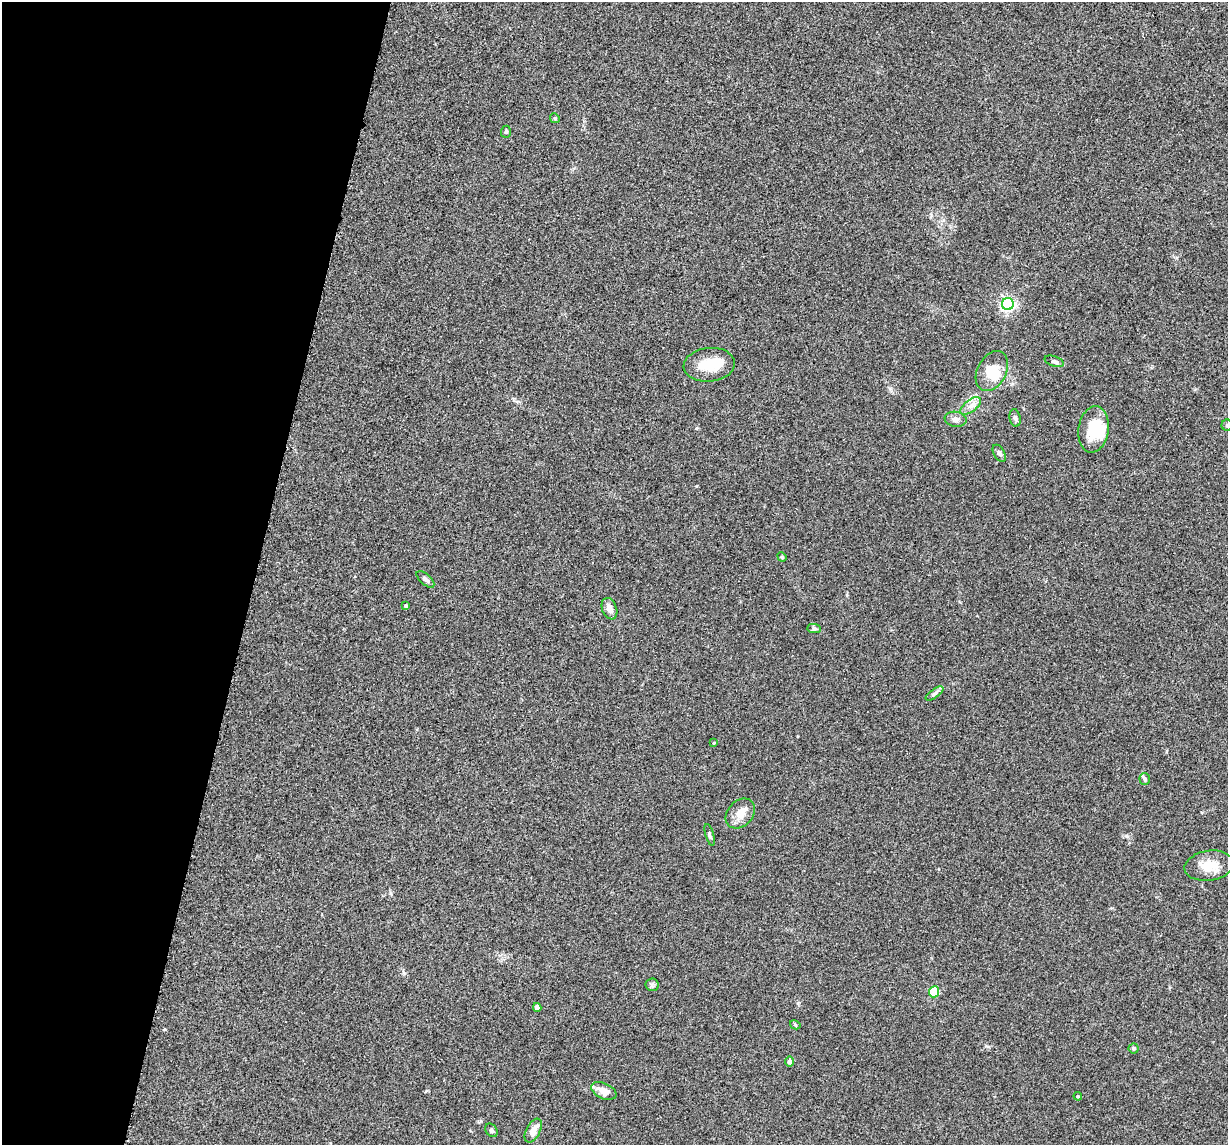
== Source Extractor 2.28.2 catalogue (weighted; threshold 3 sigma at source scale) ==
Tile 9 of 4 x 4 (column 1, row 3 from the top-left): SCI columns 34-1259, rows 1380-2522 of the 4974 x 5163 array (HDU 1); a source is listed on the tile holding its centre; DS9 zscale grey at full resolution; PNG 1230 x 1147 px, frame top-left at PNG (2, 2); each listed source drawn as its Kron ellipse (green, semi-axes under 4 px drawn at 4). Shown black and unused: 21% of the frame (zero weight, under 3 of 5 exposures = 6% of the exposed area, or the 3 px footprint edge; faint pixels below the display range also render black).
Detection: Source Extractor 2.28.2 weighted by HDU 2 'WHT'; one run over the whole footprint, this tile lists its part. Background 0.0377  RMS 0.0053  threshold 0.0237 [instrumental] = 3 sigma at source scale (4.5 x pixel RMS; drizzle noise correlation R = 1.50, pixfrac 1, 0.05/0.05 arcsec/px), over >= 5 px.
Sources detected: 37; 3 inside a brighter object's white glare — neither listed nor drawn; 1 inside a brighter listed object's ellipse — not listed separately; the other 33 listed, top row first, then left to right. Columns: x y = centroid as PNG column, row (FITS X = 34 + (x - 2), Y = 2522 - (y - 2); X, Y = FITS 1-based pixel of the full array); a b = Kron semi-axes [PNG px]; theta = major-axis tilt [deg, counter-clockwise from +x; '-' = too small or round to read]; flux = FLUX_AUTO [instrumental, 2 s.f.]
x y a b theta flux
555 118 5 4 - 0.65
506 132 6 5 - 0.77
1008 304 6 6 - 130
1054 361 10 5 -19 1.2
709 365 25 17 5 12
992 371 21 14 61 9.8
971 406 12 6 37 2.7
1015 418 9 5 -81 1.2
956 419 11 7 -7 2.1
1227 425 5 5 - 0.78
1094 429 23 15 82 15
999 453 9 5 -60 1.3
782 557 5 4 - 0.53
425 579 11 5 -42 1.6
406 606 4 3 - 0.78
609 609 11 7 -69 3
814 629 7 4 -1 1
935 693 10 4 36 1.2
714 743 4 3 - 0.51
1145 779 6 5 - 0.85
740 813 17 12 47 5.6
710 835 11 4 -73 0.95
1209 866 25 15 8 9
652 985 6 6 - 1.1
934 992 5 5 - 29
537 1007 4 4 - 2.5
795 1025 5 4 - 0.51
1133 1048 5 5 - 0.81
789 1062 5 4 - 1.8
604 1091 13 8 -24 4.6
1078 1096 4 4 - 0.57
491 1130 7 5 -57 1.1
533 1131 13 7 63 4.3
Isophote crosses this tile's border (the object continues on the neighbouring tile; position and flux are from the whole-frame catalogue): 1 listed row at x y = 1227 425